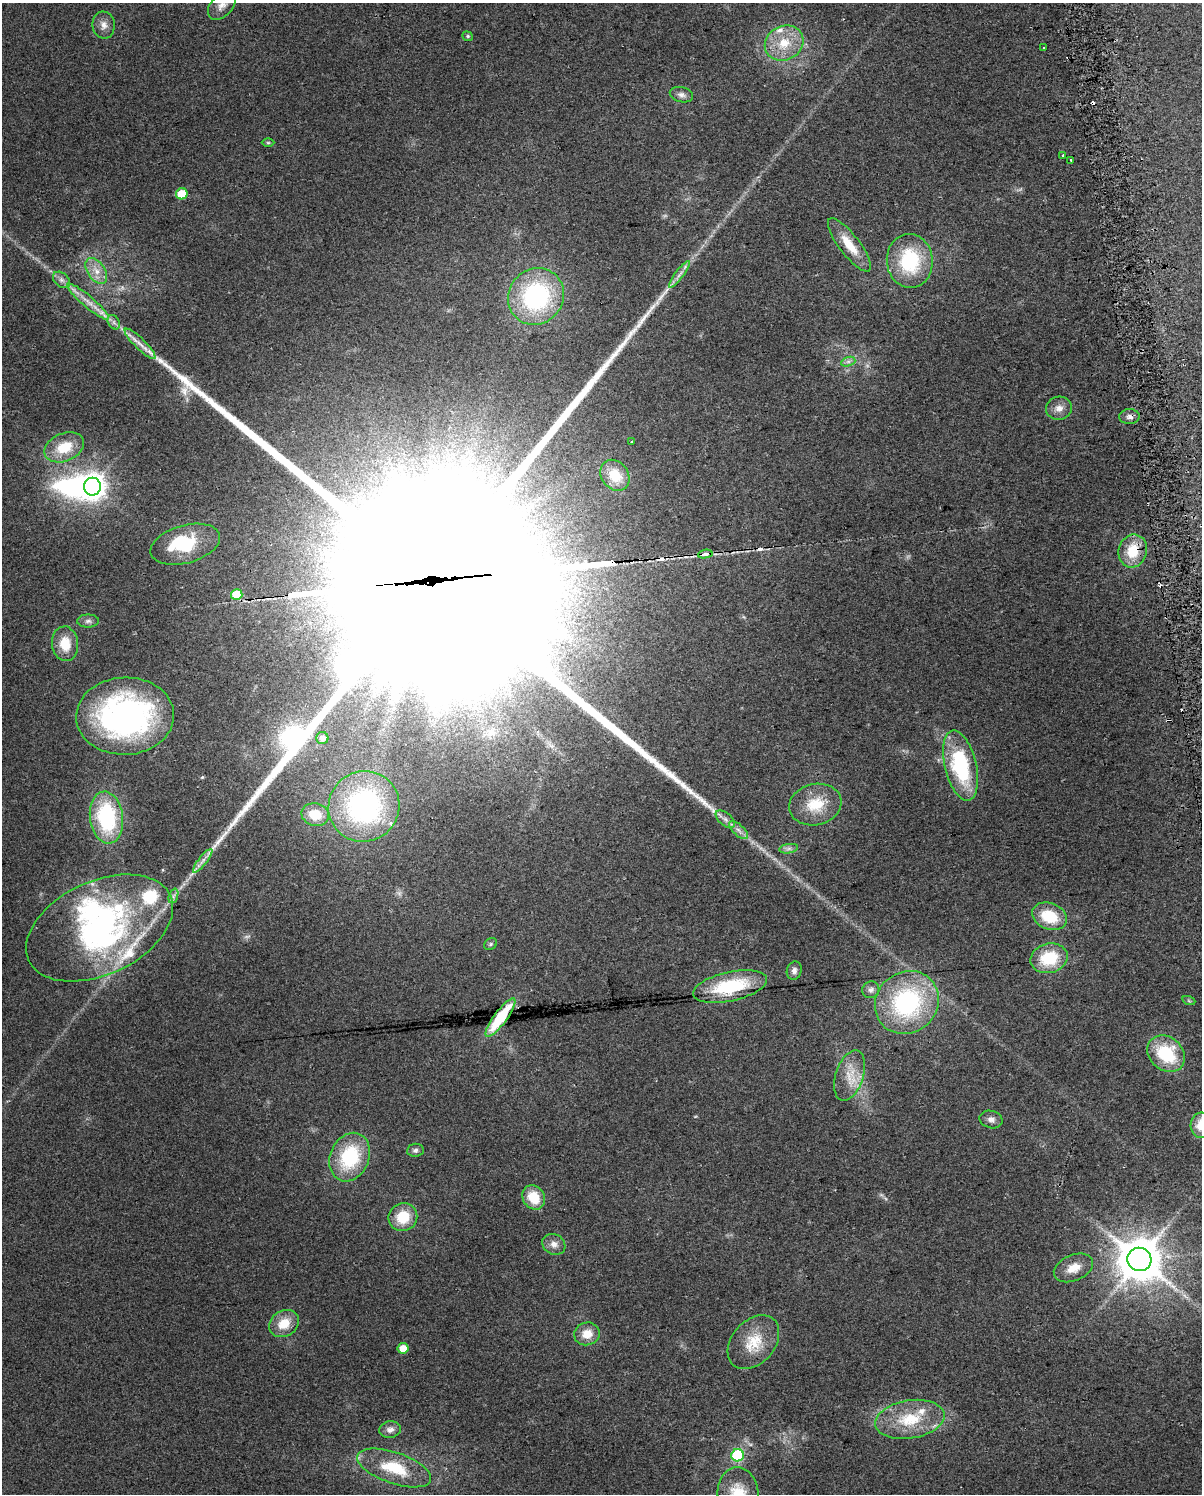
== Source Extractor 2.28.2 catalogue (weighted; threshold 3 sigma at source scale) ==
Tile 6 of 4 x 3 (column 2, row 2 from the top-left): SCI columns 1232-2431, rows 1519-3010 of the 4864 x 4573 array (HDU 1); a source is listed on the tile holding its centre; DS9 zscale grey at full resolution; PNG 1204 x 1496 px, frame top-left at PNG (2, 3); each listed source drawn as its Kron ellipse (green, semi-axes under 4 px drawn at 4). Shown black and unused: <1% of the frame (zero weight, under 2 of 3 exposures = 2% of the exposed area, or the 3 px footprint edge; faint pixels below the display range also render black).
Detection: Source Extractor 2.28.2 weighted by HDU 2 'WHT'; one run over the whole footprint, this tile lists its part. Background 0.0646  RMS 0.0088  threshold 0.0397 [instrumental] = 3 sigma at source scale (4.5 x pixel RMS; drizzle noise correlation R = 1.50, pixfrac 1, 0.0396/0.0396 arcsec/px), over >= 5 px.
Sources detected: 99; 1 too faint to see at this stretch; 7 inside a brighter object's white glare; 7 cosmic-ray / hot-pixel residue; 1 long thin detection or spike segment (spike, bleed or trail) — neither listed nor drawn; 9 inside a brighter listed object's ellipse — not listed separately; the other 74 listed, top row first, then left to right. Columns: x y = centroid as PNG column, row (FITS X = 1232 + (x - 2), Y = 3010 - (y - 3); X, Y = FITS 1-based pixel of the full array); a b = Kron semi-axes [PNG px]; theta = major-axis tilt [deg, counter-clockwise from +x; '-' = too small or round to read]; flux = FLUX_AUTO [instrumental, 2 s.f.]
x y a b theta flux
222 5 17 10 46 7.4
104 25 13 11 -83 6.5
468 36 5 4 - 1.3
784 43 20 17 28 25
1044 47 3 3 - 2.6
681 95 12 7 -14 4
268 143 6 4 0 1.2
1063 156 3 3 - 3.5
1071 160 3 3 - 3
182 194 6 5 - 25
849 245 32 10 -52 20
910 261 27 23 -85 62
96 271 14 8 -56 9.6
679 274 16 4 52 5
61 280 10 6 -41 3.9
536 296 29 27 51 120
88 302 27 6 -40 11
114 322 8 5 -60 2.6
140 344 21 5 -45 7.9
848 362 7 4 19 2.2
1059 408 13 11 13 7.1
1129 417 10 7 4 4.1
632 442 4 3 - 3.2
64 447 21 14 23 28
615 475 17 13 -53 20
92 487 9 8 - 840
185 544 36 19 15 45
1133 551 17 14 72 24
705 554 7 3 9 19
237 595 6 5 - 26
88 621 11 6 0 3.2
65 644 17 13 -83 19
125 716 49 38 2 230
322 738 6 6 - 5.1
961 766 36 15 -76 84
815 805 26 20 13 29
364 806 36 35 - 180
315 815 14 11 -13 20
106 817 26 16 -82 84
725 819 11 6 -40 4.4
739 830 12 5 -42 4.3
789 849 9 4 9 2.8
203 861 15 4 52 4.6
173 896 7 4 71 2.3
1049 916 18 13 -22 31
100 928 78 46 25 210
491 944 7 5 38 1.7
1049 958 19 14 15 37
794 970 9 7 74 3.8
730 987 38 14 12 56
871 990 9 8 - 3.4
1189 1001 6 4 -19 1.2
907 1002 33 30 43 120
500 1017 23 6 53 36
1166 1054 20 16 -40 47
850 1076 26 14 72 18
991 1119 11 8 -15 4.6
1201 1125 12 10 85 15
415 1150 8 6 7 2.6
350 1157 25 19 66 59
534 1197 13 10 -56 22
403 1217 14 14 - 23
554 1244 12 10 -30 5.9
1139 1259 12 11 - 3300
1073 1268 21 13 23 13
284 1324 15 12 30 17
587 1334 13 11 14 13
753 1342 30 21 49 27
403 1348 5 5 - 17
910 1419 35 19 9 39
390 1429 11 8 9 4.9
738 1455 6 6 - 77
394 1468 39 15 -19 40
738 1494 27 20 -85 29
Overlapping masked pixels (flux is a lower limit): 3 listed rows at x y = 1129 417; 1133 551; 705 554
Isophote crosses this tile's border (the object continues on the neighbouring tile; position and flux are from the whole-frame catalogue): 3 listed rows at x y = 222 5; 1201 1125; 738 1494